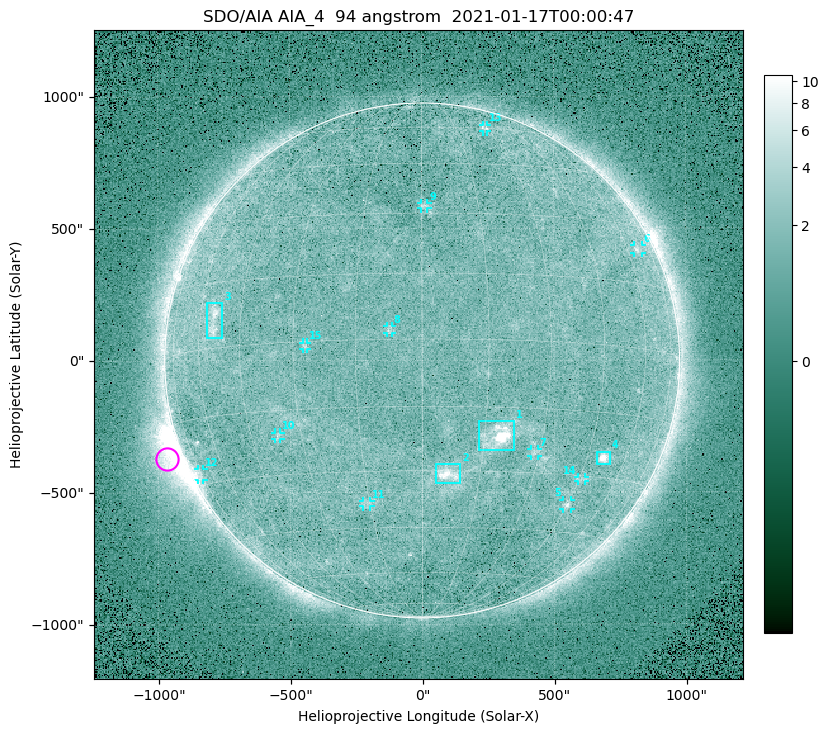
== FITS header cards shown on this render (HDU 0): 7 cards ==
TELESCOP= 'SDO/AIA '
INSTRUME= 'AIA_4   '
WAVELNTH=                   94
WAVEUNIT= 'angstrom'
DATE-OBS= '2021-01-17T00:00:47.15'
CTYPE1  = 'HPLN-TAN'
CTYPE2  = 'HPLT-TAN'

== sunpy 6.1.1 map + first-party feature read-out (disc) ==
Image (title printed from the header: SDO/AIA AIA_4  94 angstrom  2021-01-17T00:00:47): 512 x 512 px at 4.8 arcsec/px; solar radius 976 arcsec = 203 px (full disc in frame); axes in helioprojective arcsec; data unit not stated in the header (colour bar unlabelled)
Orientation: roll -0.138 deg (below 1 deg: not rotated)
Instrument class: DISC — disc imager (sunpy class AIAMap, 94 A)
Bright regions (active regions / flare kernels): reference = the median radial profile (limb darkening/brightening removed); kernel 5 px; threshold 5 sigma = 1.89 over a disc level ~1.65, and >= 1.15x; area >= 9 px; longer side >= 5 px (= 24 arcsec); searched inside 0.97 R_sun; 15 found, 15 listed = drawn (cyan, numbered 1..; 11 of them under ~33 arcsec drawn as corner ticks so the feature stays visible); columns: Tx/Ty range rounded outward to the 10 arcsec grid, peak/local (2 s.f.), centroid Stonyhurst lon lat
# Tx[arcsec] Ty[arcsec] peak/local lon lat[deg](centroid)
1 210..350 -340..-230 13 +18 -22
2 50..150 -470..-390 5.9 +7 -31
3 -820..-750 90..220 4.4 -54 +6
4 660..710 -400..-340 8.5 +51 -25
5 530..560 -570..-530 3.6 +45 -38
6 800..840 400..440 2.8 +66 +24
7 410..440 -360..-330 2.5 +29 -25
8 -140..-110 100..130 2.8 -7 +2
9 -10..20 570..600 2.5 +1 +32
10 -560..-530 -300..-270 2.5 -37 -21
11 -230..-190 -550..-530 2.3 -16 -38
12 -850..-830 -450..-410 2.6 -75 -27
13 230..250 870..890 2.4 +30 +60
14 590..620 -460..-440 2.4 +46 -31
15 -450..-430 40..70 2.3 -27 -1
Off-limb structures (1.02-1.3 R_sun): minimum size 50 px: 7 found; the strongest spans PA ~95..130 deg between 1.02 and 1.21 R_sun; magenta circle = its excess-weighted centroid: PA ~110 deg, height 1.06 R_sun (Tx ~-970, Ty ~-370 arcsec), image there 5.3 x the reference